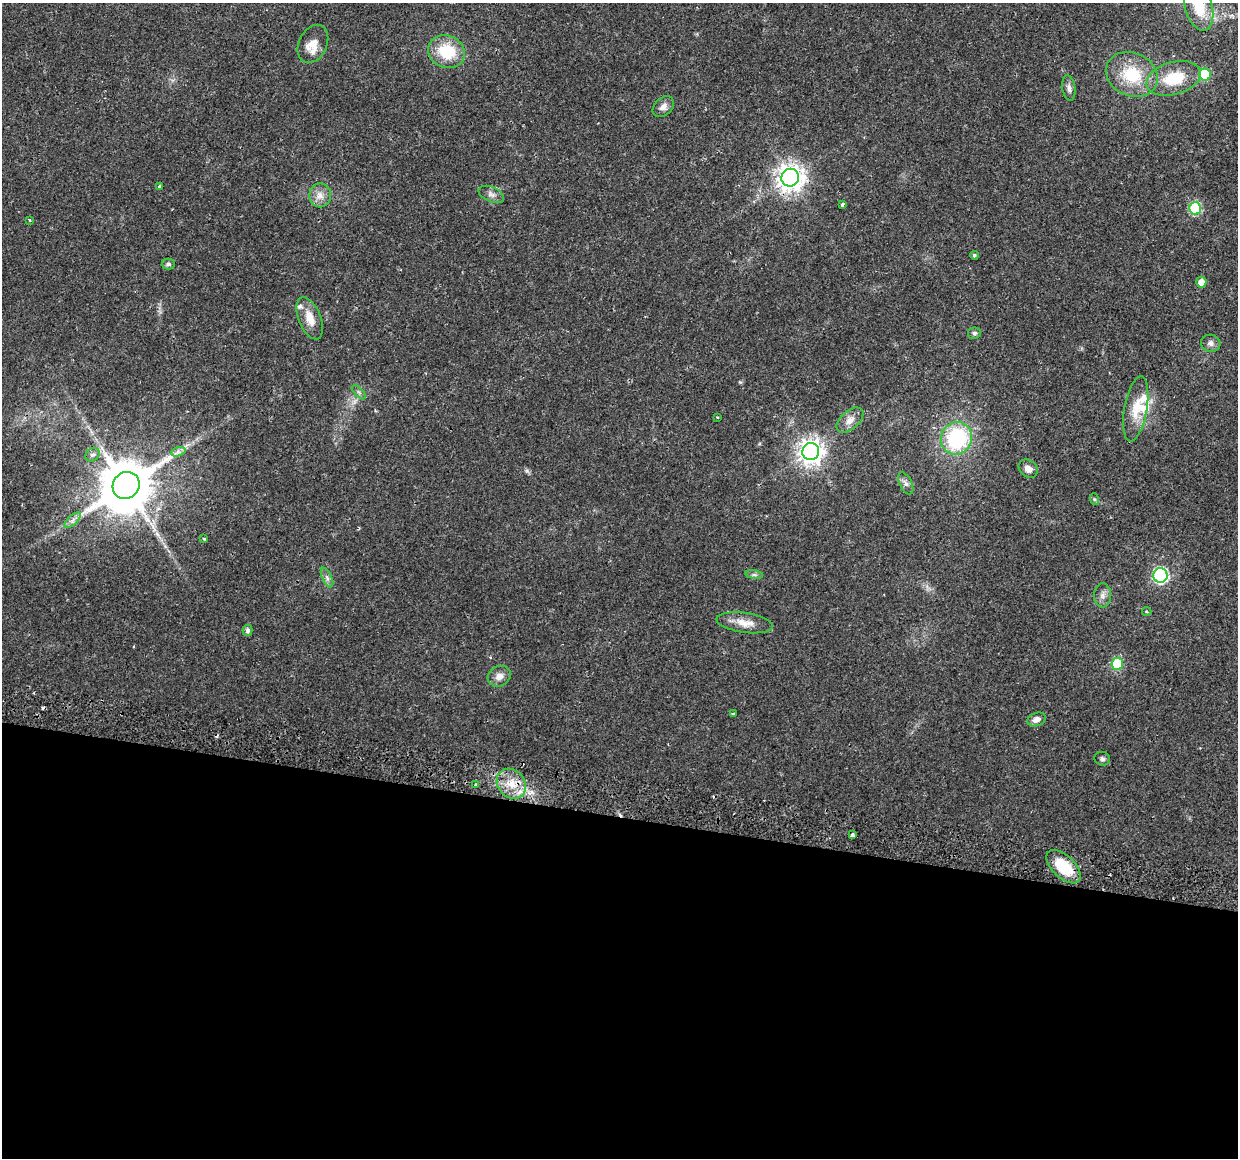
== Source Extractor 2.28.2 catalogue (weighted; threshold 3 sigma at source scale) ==
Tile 14 of 4 x 4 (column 2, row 4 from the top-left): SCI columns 1300-2535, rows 288-1443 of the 5079 x 5259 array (HDU 1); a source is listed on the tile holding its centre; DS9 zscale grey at full resolution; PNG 1240 x 1160 px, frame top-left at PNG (2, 3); each listed source drawn as its Kron ellipse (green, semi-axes under 4 px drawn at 4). Shown black and unused: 30% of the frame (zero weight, under 2 of 3 exposures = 5% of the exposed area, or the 3 px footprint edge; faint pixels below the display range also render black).
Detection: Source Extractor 2.28.2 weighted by HDU 2 'WHT'; one run over the whole footprint, this tile lists its part. Background 0.0172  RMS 0.0026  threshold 0.0119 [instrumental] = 3 sigma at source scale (4.5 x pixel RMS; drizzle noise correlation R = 1.50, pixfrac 1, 0.0396/0.0396 arcsec/px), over >= 5 px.
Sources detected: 60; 1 too faint to see at this stretch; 3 cosmic-ray / hot-pixel residue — neither listed nor drawn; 5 inside a brighter listed object's ellipse — not listed separately; the other 51 listed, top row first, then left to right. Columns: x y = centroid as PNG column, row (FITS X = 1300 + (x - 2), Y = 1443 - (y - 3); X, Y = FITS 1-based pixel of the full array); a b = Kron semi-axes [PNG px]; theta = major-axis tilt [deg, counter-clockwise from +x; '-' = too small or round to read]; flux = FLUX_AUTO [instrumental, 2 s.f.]
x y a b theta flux
1199 7 25 13 -75 9
313 44 20 14 64 4
447 52 19 16 -21 10
1132 74 27 21 -26 12
1205 75 6 6 - 13
1174 78 28 16 15 10
1069 88 13 6 -81 1.1
663 106 12 8 44 1.5
790 178 9 9 - 260
160 187 3 3 - 0.79
491 194 13 7 -22 1.3
320 195 12 11 - 2.2
842 205 3 3 - 1.3
1195 208 6 6 - 22
30 220 3 2 - 0.29
974 255 4 4 - 0.47
168 264 6 5 - 0.56
1201 282 5 5 - 2.4
310 318 22 11 -68 4
974 333 6 6 - 0.55
1211 343 10 8 -15 1.2
359 392 9 3 -45 0.45
1136 409 33 11 80 5.5
717 417 3 2 - 0.26
850 420 16 9 41 2.2
956 438 16 15 - 24
811 451 8 8 - 220
178 452 7 4 18 0.77
92 455 8 6 39 0.8
1028 469 10 8 -38 1.7
906 483 12 6 -65 0.94
126 485 14 13 - 1600
1094 499 6 4 -71 0.34
73 520 10 4 42 1.1
204 539 4 3 - 0.36
754 575 9 4 -8 0.62
1160 575 7 7 - 50
327 578 10 4 -63 0.84
1103 595 12 8 86 1.5
1147 611 5 3 - 0.38
745 623 28 10 -8 3.7
248 630 5 5 - 0.76
1117 664 6 6 - 15
499 676 12 10 27 1.8
733 714 3 3 - 0.59
1037 719 9 6 20 1.6
1102 759 8 6 -16 0.67
511 784 16 13 -51 4.8
476 785 3 3 - 0.92
852 835 4 3 - 1.8
1064 867 21 11 -44 9.2
Isophote crosses this tile's border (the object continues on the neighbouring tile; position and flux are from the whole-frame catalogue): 1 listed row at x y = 1199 7